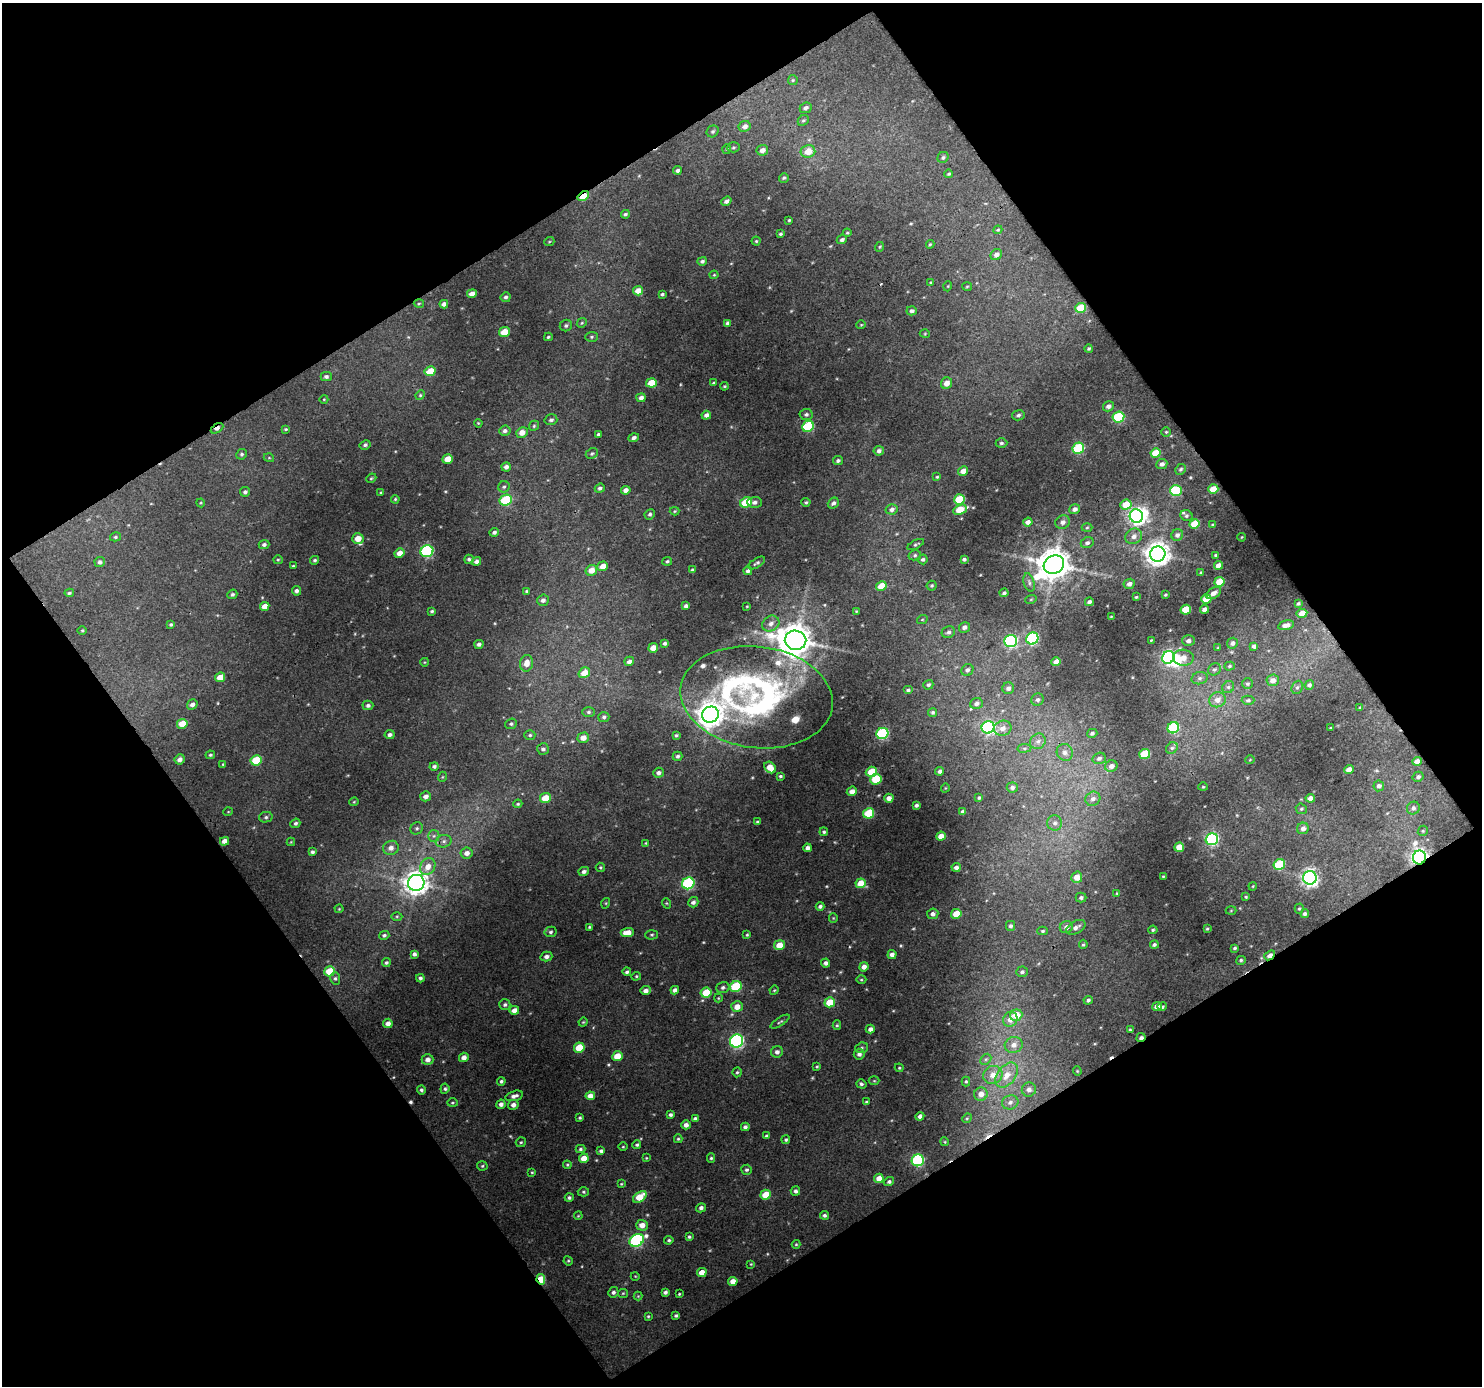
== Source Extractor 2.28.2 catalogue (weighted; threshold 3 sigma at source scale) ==
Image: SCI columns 1-1480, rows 39-1422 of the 1480 x 1464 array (HDU 1 of 3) = the unmasked area's bounding box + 8 px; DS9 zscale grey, full resolution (1 PNG px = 1 image px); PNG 1484 x 1388 px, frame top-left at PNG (2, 3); each listed source drawn as its Kron ellipse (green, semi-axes under 4 px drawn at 4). Shown black and unused: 49% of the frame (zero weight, under 3 of 4 exposures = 1% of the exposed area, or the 3 px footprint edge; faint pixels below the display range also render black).
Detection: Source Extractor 2.28.2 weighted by HDU 2 'WHT'. Background 0.0133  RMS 0.0037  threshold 0.0167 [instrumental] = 3 sigma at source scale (4.5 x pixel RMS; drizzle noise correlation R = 1.50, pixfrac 1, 0.0396/0.0396 arcsec/px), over >= 5 px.
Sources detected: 480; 2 too faint to see at this stretch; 2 inside a brighter object's white glare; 4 cosmic-ray / hot-pixel residue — neither listed nor drawn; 5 inside a brighter listed object's ellipse — not listed separately; the other 467 listed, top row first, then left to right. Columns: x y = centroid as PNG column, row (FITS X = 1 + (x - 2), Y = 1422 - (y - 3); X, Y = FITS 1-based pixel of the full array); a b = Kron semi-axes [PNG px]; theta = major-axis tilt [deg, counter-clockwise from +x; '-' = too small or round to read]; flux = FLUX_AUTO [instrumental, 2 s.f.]
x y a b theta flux
793 80 5 5 - 0.48
806 108 6 5 - 1.1
803 120 6 5 - 0.62
745 126 6 5 - 2
713 131 6 5 - 0.8
733 147 6 5 - 0.68
727 149 5 4 - 0.4
762 150 6 5 - 2.1
808 151 7 6 - 5.2
943 157 6 5 - 0.78
677 170 4 3 - 0.87
949 174 4 4 - 0.51
784 178 5 4 - 0.6
583 196 6 4 34 8.5
726 201 5 4 - 1.3
625 214 4 3 - 0.64
789 220 3 3 - 0.41
998 230 4 4 - 0.39
847 233 4 4 - 0.46
780 234 4 3 - 0.61
842 240 5 4 - 0.93
756 241 4 4 - 0.45
549 242 5 3 - 0.33
930 244 4 3 - 0.41
879 247 5 3 - 0.33
996 255 6 5 - 1.7
702 261 5 4 - 0.82
714 275 4 4 - 0.39
931 282 3 3 - 0.37
948 286 5 3 - 0.28
967 286 5 3 - 0.36
638 291 5 4 - 3.3
472 294 5 4 - 2.6
662 294 4 3 - 0.63
506 297 5 5 - 0.93
419 303 5 3 - 0.41
444 304 4 4 - 1.4
1080 308 5 5 - 10
912 311 5 4 - 1.1
582 323 5 4 - 0.53
728 323 4 4 - 0.98
566 325 6 5 - 0.8
861 325 5 3 - 0.31
504 332 5 4 - 7.3
925 334 5 3 - 0.34
548 337 4 3 - 0.56
591 337 6 5 - 0.63
1089 349 4 3 - 0.49
430 371 5 4 - 7.6
326 376 5 4 - 1
651 383 5 4 - 7.2
714 383 4 3 - 0.7
946 383 6 5 - 3.2
724 386 4 3 - 0.45
420 395 5 4 - 0.48
641 398 4 4 - 1.4
324 399 4 3 - 0.28
1108 406 6 5 - 1.3
806 414 6 5 - 0.91
706 415 5 4 - 1.4
1018 415 6 5 - 0.97
1118 417 6 5 - 27
551 420 6 5 - 0.94
478 423 4 3 - 0.33
534 426 5 4 - 0.54
808 426 6 5 - 24
217 428 7 3 32 1.6
286 429 4 3 - 0.45
505 431 6 5 - 1.2
522 432 6 5 - 3
1166 432 5 5 - 0.48
598 434 4 3 - 0.73
634 438 5 4 - 1.2
1001 443 6 4 0 0.75
365 445 6 4 29 0.83
1078 448 6 5 - 27
879 451 5 4 - 1.2
592 453 6 5 - 0.67
1156 453 5 4 - 9.1
242 454 5 5 - 0.66
269 458 5 3 - 0.31
448 459 5 4 - 5.2
838 461 5 4 - 0.77
1162 464 6 5 - 1.3
506 467 5 4 - 1.4
1181 469 6 5 - 0.65
963 471 5 4 - 3.1
937 477 4 3 - 0.38
371 478 5 4 - 0.51
504 487 6 5 - 0.72
600 488 5 4 - 0.95
1213 489 5 4 - 7.8
626 490 5 4 - 1.7
1176 490 6 5 - 20
245 492 5 5 - 0.86
381 493 4 3 - 0.38
395 499 4 3 - 0.43
959 499 5 5 - 15
506 500 6 5 - 26
746 502 6 5 - 17
755 502 7 5 1 1.3
806 502 4 4 - 0.59
201 503 4 4 - 0.36
833 503 6 5 - 1.2
1126 505 6 5 - 8.1
892 509 6 5 - 1.6
1075 509 5 4 - 1.4
960 510 7 4 23 9.9
675 511 5 4 - 0.42
650 514 5 5 - 0.81
1136 516 7 6 - 120
1186 516 6 5 - 0.73
1028 522 5 4 - 2
1063 522 7 6 - 1.5
1194 524 5 4 - 8.3
1213 525 4 3 - 0.64
1087 528 5 3 - 0.39
494 532 5 4 - 0.89
1177 535 6 5 - 1.2
1134 536 8 7 - 1.9
115 537 5 4 - 0.57
1242 537 4 2 - 0.26
358 539 5 5 - 4.2
1087 543 7 5 23 1.1
916 544 9 3 27 0.63
264 545 5 4 - 0.96
427 551 6 6 - 48
399 553 5 4 - 3.1
1158 554 8 7 - 360
915 555 6 5 - 0.74
1216 555 3 3 - 0.65
469 559 5 4 - 0.79
923 559 5 5 - 0.85
964 559 4 3 - 0.78
278 560 5 4 - 0.47
315 560 4 4 - 0.64
476 561 5 4 - 1.4
667 561 5 4 - 0.63
100 562 5 5 - 1
757 563 9 4 32 0.81
1054 564 10 8 26 820
1218 565 4 4 - 2.3
293 566 3 3 - 0.4
603 566 5 5 - 3.6
591 570 6 5 - 3.6
692 570 4 3 - 0.58
748 571 4 3 - 1.1
1201 573 3 3 - 0.54
1029 582 9 5 -74 1.1
1219 582 5 5 - 9.7
1129 584 6 5 - 1.6
881 586 5 4 - 6.4
932 586 5 5 - 0.61
296 591 5 4 - 1.1
527 591 4 3 - 0.43
69 593 4 3 - 0.57
1004 593 4 3 - 0.79
1214 593 8 5 32 1.8
232 594 5 4 - 0.72
1165 595 3 2 - 0.42
1136 597 3 3 - 0.41
1031 599 6 3 19 0.39
1206 599 5 4 - 7.9
543 600 5 5 - 1.3
1089 602 4 4 - 1.3
1298 604 4 3 - 0.56
265 606 5 4 - 3.2
686 606 4 3 - 0.97
747 606 3 3 - 0.3
1204 609 4 4 - 1.9
1186 610 5 5 - 12
432 611 4 3 - 0.6
856 611 4 4 - 0.36
1302 613 5 4 - 4.5
1111 616 3 2 - 0.26
922 620 5 3 - 0.38
171 624 4 4 - 0.55
771 624 9 7 31 1.9
1286 625 8 4 13 2.2
964 627 6 5 - 1.4
82 631 4 3 - 0.37
948 632 7 6 - 1.2
1032 638 6 5 - 40
796 640 11 9 -9 780
1151 640 4 2 - 0.29
1011 641 6 6 - 57
1188 641 6 5 - 1.4
665 643 3 3 - 0.72
1232 643 6 5 - 1.3
479 644 4 4 - 1.1
1254 646 4 4 - 1.2
653 648 5 4 - 3.9
1218 648 4 3 - 0.37
1168 657 6 6 - 80
1183 658 10 8 -3 3.7
629 661 5 4 - 1.3
425 662 4 3 - 0.29
1056 662 5 4 - 4
527 663 8 6 80 3.2
1230 666 5 4 - 0.6
1214 669 7 6 - 0.82
967 670 6 5 - 1.1
584 673 6 5 - 5.2
220 677 5 4 - 3.9
1200 678 8 6 15 1.1
1273 680 6 6 - 2.3
1247 684 5 5 - 0.71
928 685 5 4 - 0.74
1309 685 5 4 - 0.83
1228 687 6 5 - 0.81
1297 687 7 5 66 0.72
1008 688 6 6 - 1.3
908 690 5 4 - 0.63
756 697 76 50 -8 140
1038 700 6 6 - 1.1
1217 700 8 7 - 2.6
1248 700 6 4 2 0.65
976 703 6 5 - 1.2
192 704 5 5 - 1.3
368 705 5 5 - 0.99
1360 707 4 3 - 0.41
588 712 6 5 - 0.8
933 712 5 4 - 0.71
710 715 8 8 - 370
604 717 5 5 - 0.83
182 724 5 5 - 6.3
511 724 6 5 - 0.67
988 727 6 6 - 65
1003 728 9 7 16 2.4
1173 728 6 5 - 26
1331 728 3 2 - 0.39
882 733 6 5 - 41
1092 733 5 4 - 0.86
390 735 5 4 - 1.1
530 735 5 5 - 0.68
676 735 3 3 - 0.51
583 738 5 5 - 3
1038 741 8 7 - 1.5
1024 748 7 4 8 0.64
1172 748 6 5 - 0.73
543 749 6 6 - 1
1065 752 8 8 - 2
1145 754 5 5 - 12
210 755 5 3 - 0.55
677 756 5 4 - 0.82
1099 758 7 5 18 1.2
180 759 5 5 - 1.6
256 760 5 5 - 12
1250 760 4 3 - 0.28
1417 761 5 4 - 2.7
223 764 4 3 - 0.34
434 766 4 4 - 0.8
1111 766 6 5 - 1.8
770 767 6 5 - 4.5
1349 770 5 4 - 3.4
940 771 4 4 - 1.3
871 772 5 5 - 10
658 773 5 5 - 1.4
780 776 4 3 - 0.53
442 777 5 3 - 0.31
1418 777 5 5 - 0.98
876 779 5 5 - 13
1379 786 5 5 - 1.3
1012 787 5 5 - 1.1
1203 787 4 4 - 0.44
945 788 4 3 - 0.26
852 791 5 4 - 2.5
426 796 5 5 - 1.7
545 798 5 5 - 5.8
889 798 4 4 - 2.3
979 798 3 3 - 0.5
1310 798 4 4 - 2.3
1093 799 8 7 - 1.7
354 802 4 4 - 0.36
518 804 4 3 - 0.46
916 805 4 3 - 0.97
1413 808 7 6 - 1.3
1301 809 6 5 - 0.59
228 812 5 3 - 0.29
963 812 4 4 - 1.1
869 813 5 5 - 16
266 817 7 5 14 0.76
758 822 4 3 - 0.56
295 823 5 4 - 0.78
1055 823 8 7 - 1.5
417 828 6 6 - 0.76
1303 828 6 5 - 2
1423 831 5 4 - 0.51
824 832 4 4 - 0.67
434 836 6 6 - 0.81
941 836 5 4 - 3.8
1212 839 6 6 - 52
224 841 4 4 - 2.2
444 841 8 6 15 1.2
291 842 4 4 - 0.33
646 843 3 3 - 0.33
1179 847 5 4 - 5.9
391 848 8 7 - 2
807 848 4 4 - 1.3
312 852 4 4 - 0.85
467 853 6 5 - 1.9
1419 857 7 6 - 170
1279 864 6 5 - 20
428 867 9 7 58 3.4
600 867 4 4 - 0.5
956 867 4 4 - 1.5
584 871 5 4 - 1.1
1163 876 3 2 - 0.32
1077 877 5 5 - 4.6
1310 878 7 7 - 160
416 883 8 8 - 340
688 883 6 6 - 43
861 883 5 4 - 6.6
1253 886 4 3 - 0.32
1117 893 4 4 - 0.35
1246 897 4 3 - 0.41
1081 898 5 5 - 1
693 902 5 5 - 1.4
606 903 5 3 - 0.36
666 903 5 3 - 0.35
820 906 4 3 - 0.93
339 909 4 4 - 0.37
1299 909 5 4 - 0.51
1231 911 5 3 - 0.34
933 914 5 5 - 1.5
956 914 5 4 - 6.7
1305 914 4 4 - 0.92
397 916 5 3 - 0.4
833 918 5 4 - 0.38
1010 926 5 4 - 0.88
589 927 3 2 - 0.37
1066 927 6 6 - 1.8
1076 927 11 6 30 1.7
1207 929 4 3 - 0.43
1153 930 4 4 - 0.52
1043 931 5 4 - 0.62
551 932 6 5 - 0.79
627 933 7 4 3 3.8
384 935 5 4 - 0.78
652 935 6 4 2 0.61
747 935 4 3 - 0.42
1083 944 5 4 - 0.45
1154 944 4 4 - 0.81
779 945 5 5 - 5.2
1235 948 4 3 - 0.61
414 954 4 4 - 1
892 954 4 4 - 1.6
1270 955 6 4 40 2.9
546 957 6 4 16 1.4
1241 960 5 4 - 0.63
386 963 4 4 - 0.7
826 963 4 4 - 1.2
864 967 4 4 - 2
330 971 5 5 - 9.3
627 972 4 3 - 0.74
1022 972 6 5 - 0.84
636 976 5 4 - 0.45
335 978 6 5 - 0.75
420 978 4 4 - 0.8
861 980 5 3 - 0.4
736 986 6 5 - 19
723 988 6 5 - 1
675 990 4 4 - 1.3
774 990 5 4 - 0.37
646 991 5 4 - 2
706 993 5 5 - 11
718 998 4 4 - 0.35
1088 1000 4 4 - 0.88
830 1002 5 5 - 8.6
505 1005 5 5 - 0.83
737 1007 5 5 - 3.5
1157 1007 5 4 - 3
1162 1007 5 4 - 0.58
514 1010 5 4 - 2.9
1016 1015 6 5 - 6
1010 1019 8 7 - 2.6
583 1022 4 4 - 0.41
780 1022 11 3 33 0.67
388 1023 5 4 - 2.1
837 1025 5 4 - 0.54
870 1029 4 4 - 1.5
1130 1030 4 4 - 0.5
1141 1037 4 3 - 1.3
737 1041 7 6 - 75
1014 1045 9 8 - 2.5
579 1048 5 5 - 9.9
862 1048 6 5 - 0.68
777 1052 6 5 - 1.3
859 1054 5 5 - 1.3
617 1056 5 4 - 5.8
464 1057 5 4 - 2.1
986 1059 6 4 44 0.71
428 1060 6 5 - 2
817 1067 4 3 - 0.44
899 1068 4 4 - 0.41
1077 1071 4 4 - 0.38
737 1072 5 4 - 0.54
993 1075 10 9 - 3.5
1007 1075 14 9 52 5.1
501 1081 4 4 - 0.77
874 1081 5 3 - 0.37
966 1081 5 4 - 0.5
861 1084 5 4 - 0.74
445 1089 5 4 - 0.76
1029 1089 7 7 - 1.8
421 1090 4 4 - 0.75
981 1094 7 6 - 2.9
514 1096 9 5 15 1.7
590 1096 5 4 - 2.8
866 1102 3 3 - 0.51
1010 1102 8 7 - 1.6
452 1103 5 4 - 0.48
501 1104 5 4 - 1.4
513 1105 5 5 - 2
670 1115 4 4 - 0.84
920 1116 4 4 - 1.6
580 1118 4 4 - 0.56
967 1118 5 4 - 0.45
695 1119 4 4 - 1.2
686 1125 4 4 - 1.8
745 1127 4 4 - 1
766 1136 4 3 - 0.58
678 1139 4 4 - 0.48
786 1140 4 4 - 0.61
521 1142 5 5 - 0.57
945 1142 4 3 - 0.32
637 1145 4 4 - 0.66
623 1147 5 3 - 0.35
580 1149 5 4 - 0.67
601 1151 4 3 - 0.93
584 1158 5 4 - 4.2
646 1158 3 3 - 0.29
711 1158 4 4 - 0.59
918 1160 6 5 - 41
567 1165 4 4 - 0.46
482 1166 5 4 - 0.55
747 1170 5 5 - 0.8
532 1172 3 3 - 0.36
879 1178 5 4 - 3.3
889 1182 5 4 - 0.89
621 1184 4 3 - 0.36
795 1191 5 4 - 1
583 1192 6 4 -3 0.6
765 1195 5 4 - 7.8
640 1197 7 5 36 7.4
569 1198 4 4 - 0.78
701 1208 5 4 - 1.2
824 1215 4 4 - 0.88
578 1216 4 3 - 0.34
642 1225 6 5 - 3
689 1237 4 3 - 0.57
637 1240 7 6 - 52
669 1240 4 4 - 0.65
796 1244 4 4 - 0.39
568 1261 5 4 - 0.45
751 1264 4 4 - 0.32
702 1272 5 4 - 3.7
635 1276 4 3 - 0.28
541 1279 5 4 - 9.8
733 1281 5 4 - 3.1
613 1292 5 5 - 1
665 1292 4 3 - 1.1
623 1293 5 4 - 0.44
679 1294 3 3 - 0.42
638 1296 4 4 - 0.38
676 1315 3 3 - 0.61
648 1316 4 3 - 0.43
Overlapping masked pixels (flux is a lower limit): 7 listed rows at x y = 583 196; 217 428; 756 697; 1419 857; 1270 955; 1141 1037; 541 1279